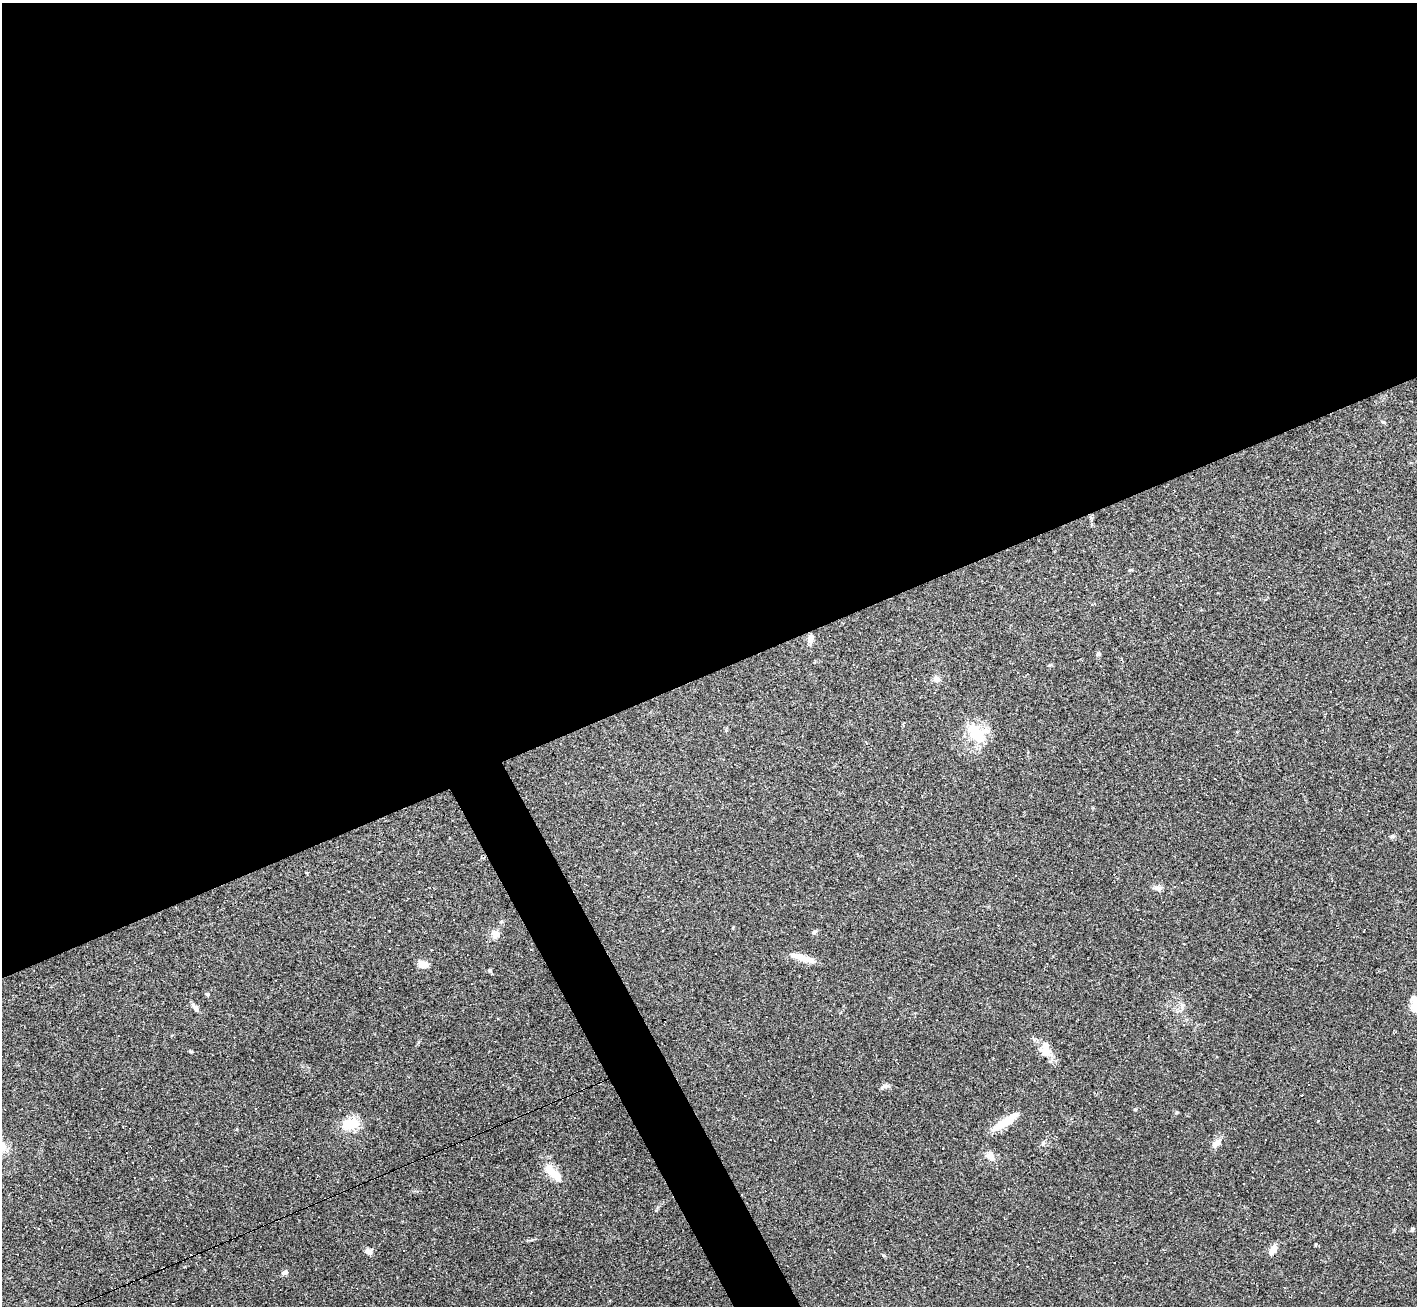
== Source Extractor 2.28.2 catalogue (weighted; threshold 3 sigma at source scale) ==
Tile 2 of 4 x 4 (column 2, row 1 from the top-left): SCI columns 1416-2830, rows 4064-5367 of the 5661 x 5650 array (HDU 1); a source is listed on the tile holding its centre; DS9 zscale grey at full resolution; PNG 1419 x 1308 px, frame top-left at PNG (2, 3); no overlay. Shown black and unused: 54% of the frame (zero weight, under 3 of 4 exposures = <1% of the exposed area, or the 3 px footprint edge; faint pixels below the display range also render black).
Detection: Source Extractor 2.28.2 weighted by HDU 2 'WHT'; one run over the whole footprint, this tile lists its part. Background 0.0685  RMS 0.0052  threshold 0.0234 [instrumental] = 3 sigma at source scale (4.5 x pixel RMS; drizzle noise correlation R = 1.50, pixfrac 1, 0.05/0.05 arcsec/px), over >= 5 px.
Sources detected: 54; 17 cosmic-ray / hot-pixel residue — not listed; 1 inside a brighter listed object's ellipse — not listed separately; the other 36 listed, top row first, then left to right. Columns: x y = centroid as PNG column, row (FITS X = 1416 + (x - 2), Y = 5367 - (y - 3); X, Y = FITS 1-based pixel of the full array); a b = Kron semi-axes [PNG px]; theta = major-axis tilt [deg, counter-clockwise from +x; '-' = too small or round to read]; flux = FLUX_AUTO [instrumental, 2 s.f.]
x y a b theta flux
1130 570 5 4 - 0.58
810 638 10 6 85 2.7
1098 654 6 5 - 0.95
1049 665 5 5 - 0.61
936 679 9 7 -24 2.2
977 734 26 19 -39 18
1392 836 6 4 42 0.79
1158 887 12 7 48 2
389 931 2 2 - 0.37
814 932 7 4 31 0.8
495 934 12 10 -46 3.3
531 949 4 2 - 0.33
801 957 32 7 -18 6.8
423 964 11 8 -1 4.3
489 970 5 4 - 0.69
207 994 5 4 - 0.73
1415 1005 22 9 -82 5.9
1182 1006 7 6 - 1.5
195 1007 13 5 -55 1.9
1045 1051 22 11 -27 6
1217 1056 3 3 - 0.64
884 1086 10 6 29 1.4
1301 1095 2 2 - 0.32
256 1109 3 2 - 0.33
1135 1109 5 3 - 0.44
1005 1122 37 8 33 11
350 1124 21 13 13 11
1043 1143 6 5 - 0.93
1216 1143 13 7 46 3.4
990 1156 13 9 -38 3.7
552 1172 25 9 -40 9.7
1412 1229 5 4 - 0.84
1316 1244 5 3 - 0.42
1273 1250 12 7 62 3.9
368 1251 10 7 -28 1.9
284 1272 9 6 27 1.6
Isophote crosses this tile's border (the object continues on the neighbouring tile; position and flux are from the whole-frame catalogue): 1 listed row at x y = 1415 1005
Unlisted compact peaks at least as high as the median listed source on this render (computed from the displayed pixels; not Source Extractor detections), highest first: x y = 191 1051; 883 1255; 1176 1113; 1383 422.